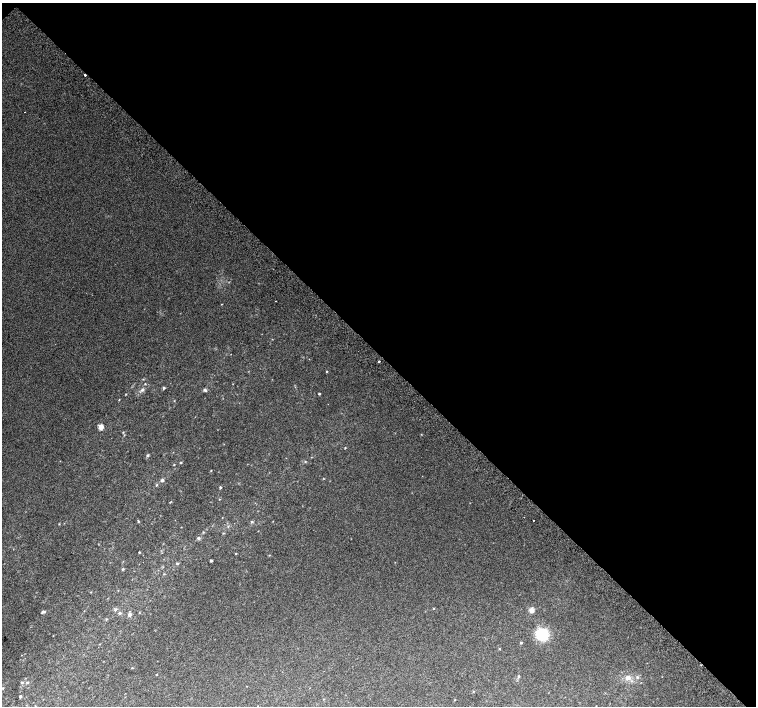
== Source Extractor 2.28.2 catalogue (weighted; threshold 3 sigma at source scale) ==
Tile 3 of 4 x 4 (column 3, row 1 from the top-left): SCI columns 3051-4557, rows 4481-5888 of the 6096 x 6079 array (HDU 1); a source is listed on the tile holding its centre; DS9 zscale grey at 2 x 2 block average (1 PNG px = mean of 2 x 2 image px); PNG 758 x 708 px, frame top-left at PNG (2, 3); no overlay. Shown black and unused: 50% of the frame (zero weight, under 2 of 3 exposures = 2% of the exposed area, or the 3 px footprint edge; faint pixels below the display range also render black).
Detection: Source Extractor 2.28.2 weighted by HDU 2 'WHT'; one run over the whole footprint, this tile lists its part. Background 0.0558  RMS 0.013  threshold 0.0604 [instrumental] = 3 sigma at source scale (4.5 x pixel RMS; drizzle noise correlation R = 1.50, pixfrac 1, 0.0396/0.0396 arcsec/px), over >= 5 px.
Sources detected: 50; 2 cosmic-ray / hot-pixel residue — not listed; the other 48 listed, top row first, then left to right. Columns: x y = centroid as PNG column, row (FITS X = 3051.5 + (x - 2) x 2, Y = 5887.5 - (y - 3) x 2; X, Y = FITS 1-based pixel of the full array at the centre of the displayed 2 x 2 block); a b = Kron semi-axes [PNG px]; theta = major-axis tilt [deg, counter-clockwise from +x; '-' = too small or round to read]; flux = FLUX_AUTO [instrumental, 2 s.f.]
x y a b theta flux
85 75 2 2 - 7.9
275 301 2 2 - 1.2
379 361 2 2 - 14
327 371 3 2 - 1.9
145 384 3 2 - 1.6
164 388 4 3 - 2.9
142 390 5 3 - 4.8
205 390 5 4 - 4.6
319 394 2 2 - 2.9
101 427 5 5 - 14
123 432 3 2 - 1.6
345 448 3 3 - 1.7
148 455 4 3 - 3.2
305 462 3 3 - 2
181 463 3 3 - 2.1
174 464 3 2 - 1.7
211 470 3 2 - 1.3
162 480 4 4 - 5.5
156 485 3 3 - 2.4
220 487 3 3 - 3.1
170 502 3 2 - 1.7
533 520 2 2 - 4.8
252 522 4 3 - 2.9
198 538 5 4 - 4.4
139 552 2 2 - 1.9
236 553 2 2 - 1.9
269 555 3 2 - 1.4
211 561 3 2 - 3.6
177 563 3 3 - 3.7
122 569 3 2 - 2
91 592 3 2 - 1.4
433 608 3 2 - 1.8
115 609 4 3 - 3.5
531 610 4 4 - 21
43 612 6 3 23 4.6
120 613 4 3 - 3.9
130 615 4 4 - 8.2
106 619 3 2 - 1.8
542 634 6 6 - 190
521 643 3 2 - 1.8
132 668 3 2 - 1.5
157 674 2 2 - 1.9
518 677 3 3 - 2.7
628 678 8 6 12 14
22 682 3 2 - 3
27 682 4 2 - 2.9
20 696 2 2 - 3.9
455 700 2 2 - 1.5
Overlapping masked pixels (flux is a lower limit): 1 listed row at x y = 85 75
Diffuse or blended objects may show on this block-average render without a row.